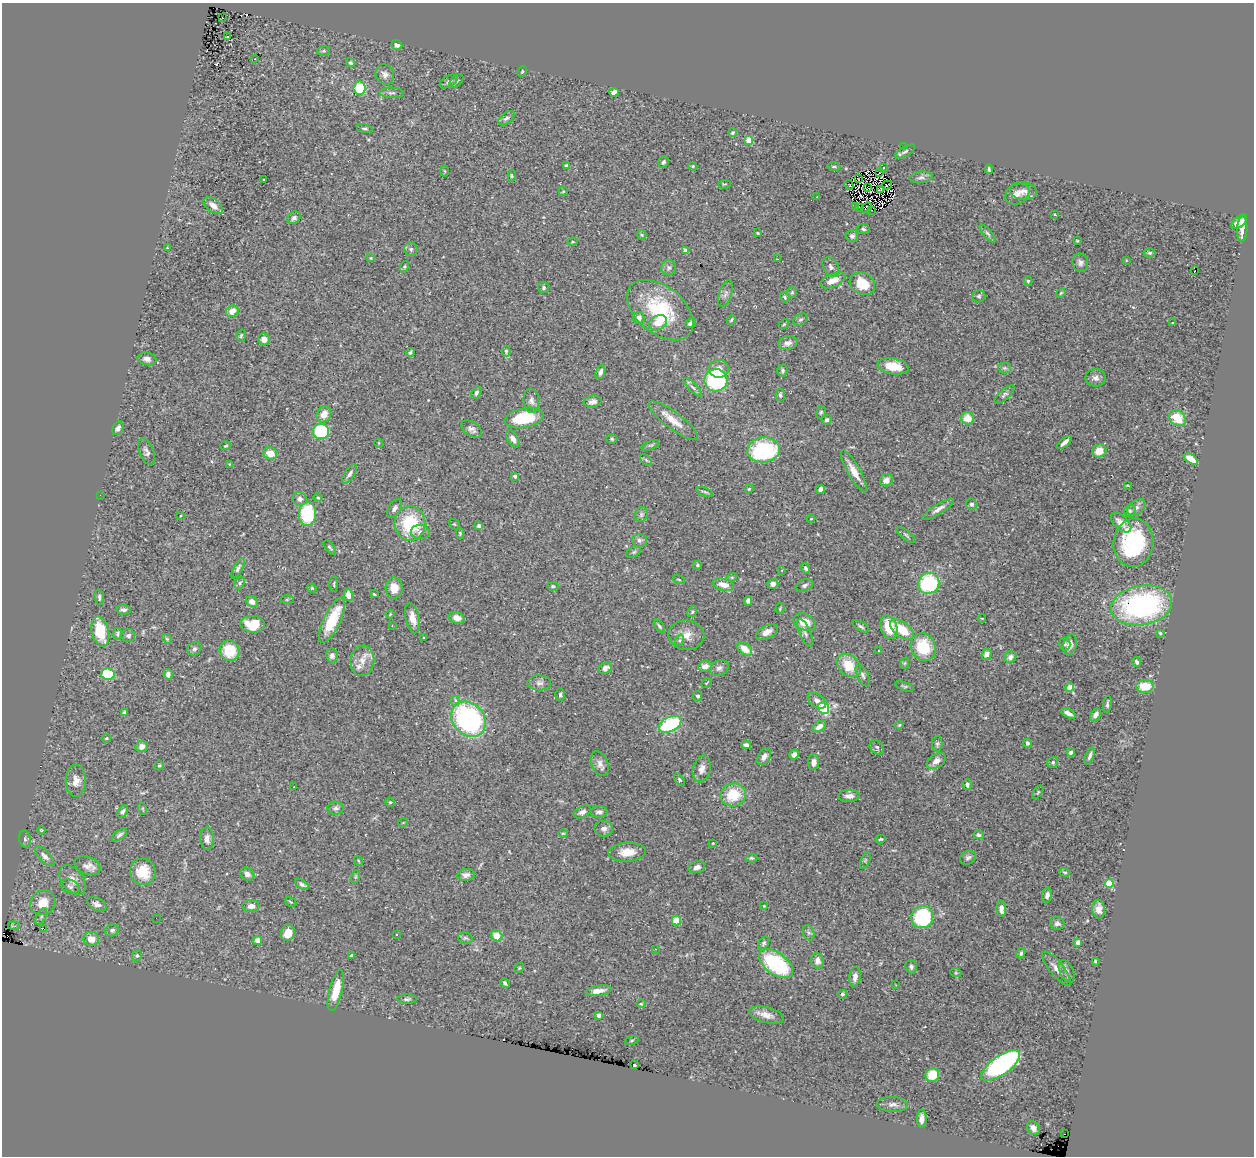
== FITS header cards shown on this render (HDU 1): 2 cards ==
NAXIS1  =                 1252
NAXIS2  =                 1154

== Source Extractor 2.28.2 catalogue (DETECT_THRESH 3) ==
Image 1252 x 1154 px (HDU 1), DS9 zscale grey, 1 PNG px = 1 image px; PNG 1256 x 1158 px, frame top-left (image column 1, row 1154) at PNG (2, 3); each listed source drawn as its Kron ellipse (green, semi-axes under 4 px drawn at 4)
Background 0.456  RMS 0.026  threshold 0.0783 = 3 sigma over >= 5 px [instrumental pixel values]
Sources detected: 360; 5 with non-positive FLUX_AUTO (blend fragments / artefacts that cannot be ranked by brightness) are neither listed nor drawn; the other 355 listed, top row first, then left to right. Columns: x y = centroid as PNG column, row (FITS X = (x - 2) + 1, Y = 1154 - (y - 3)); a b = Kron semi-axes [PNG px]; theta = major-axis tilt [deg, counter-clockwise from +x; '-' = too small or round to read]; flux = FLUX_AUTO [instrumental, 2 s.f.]
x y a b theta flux
222 18 3 2 - 2.7
227 37 3 3 - 20
397 45 5 4 - 7.3
323 51 6 5 - 2.9
255 59 3 2 - 2
351 63 5 4 - 2.8
522 72 6 3 64 1.9
385 74 10 9 - 8.2
449 81 10 5 30 5.2
456 81 8 5 45 4.1
360 88 6 6 - 59
614 92 5 4 - 6.2
392 93 12 5 -4 4.8
506 118 9 5 37 4.8
365 129 8 4 -13 2.9
733 133 5 4 - 2.8
749 140 4 4 - 53
903 146 2 2 - 26
905 151 11 4 31 4.6
663 162 6 5 - 3.4
566 165 4 3 - 3.4
693 166 4 4 - 1.9
834 166 6 3 -7 2.1
884 167 3 2 - 1.7
989 169 4 3 - 2.8
445 171 5 3 - 1.6
879 172 3 2 - 1.7
512 176 6 3 -84 2.1
921 177 12 5 8 7.1
858 179 3 2 - 0.91
263 180 3 3 - 8.1
724 184 6 2 4 1.7
849 185 5 3 - 7.6
887 185 5 2 - 0.35
868 188 3 2 - 0.72
881 189 4 2 - 0.26
563 191 5 4 - 1.8
1023 191 14 8 -10 9.8
1017 194 13 9 30 12
817 197 3 2 - 2.4
213 206 11 6 -38 13
855 206 3 2 - 1.5
859 207 2 2 - 5
867 207 6 3 42 1.2
871 210 2 2 - 0.89
1055 215 3 2 - 1.2
294 218 7 5 35 5.8
1239 222 9 5 41 16
863 229 7 5 -10 3.3
1242 229 13 5 87 15
758 233 3 2 - 1.4
988 234 11 4 -49 4.3
642 235 5 4 - 1.9
852 236 6 6 - 5.8
1077 241 3 2 - 1.5
572 242 5 4 - 1.8
167 248 4 3 - 1.4
411 249 6 6 - 4.3
686 251 4 4 - 18
1149 253 6 4 -2 3.2
371 258 4 4 - 1.5
777 259 3 2 - 1.6
1126 260 3 2 - 1.1
1080 263 9 8 - 6.7
404 267 6 4 59 2.4
831 267 10 7 -59 5.9
669 268 7 7 - 5.5
1195 270 3 2 - 23
833 280 13 6 23 18
1028 281 5 4 - 2.8
862 284 13 10 -29 42
544 287 5 5 - 3.3
792 292 5 4 - 2.3
1061 293 5 4 - 2
725 294 14 6 71 7.5
979 296 6 6 - 3.5
785 297 5 4 - 2.6
660 310 38 23 -39 130
232 311 6 5 - 17
639 318 6 5 - 6.6
731 320 5 3 - 2.2
800 320 8 5 28 3.7
658 323 9 7 31 26
691 323 6 3 32 4.9
1173 323 3 2 - 1.3
784 324 5 4 - 2.3
241 336 6 4 73 2.7
264 339 6 6 - 9.1
788 343 10 6 11 8.1
506 351 5 4 - 2.2
410 352 4 3 - 3.1
147 359 9 6 -10 7.9
893 366 15 8 -10 33
1004 368 6 5 - 3.3
719 369 10 9 - 14
783 370 6 5 - 3.4
600 372 7 4 68 6.5
1096 378 10 9 - 8
716 380 11 11 - 170
693 387 12 3 -45 5.1
476 393 6 4 58 4.1
780 395 6 5 - 3.9
1004 395 13 5 41 4.5
531 401 12 8 -84 8.1
593 402 9 6 12 7.9
821 412 6 5 - 2.7
324 414 8 7 - 18
524 418 19 10 11 79
967 418 6 6 - 24
1177 418 9 7 -38 38
827 420 5 4 - 2.8
673 421 29 8 -37 26
118 428 7 5 62 5.8
471 429 11 7 -35 7.2
321 431 8 7 - 130
513 439 9 5 -59 8.4
612 439 5 4 - 2.3
1064 442 9 3 40 7.9
379 443 5 3 - 1.4
650 445 9 4 20 3.6
226 446 5 3 - 1.8
764 450 16 12 5 160
1099 451 7 6 - 19
147 452 14 7 -67 7
270 453 7 6 - 19
1191 459 8 4 -33 20
646 460 7 4 -45 2.8
229 464 2 2 - 1.5
854 471 24 6 -60 21
350 474 11 4 56 4.9
515 476 4 3 - 8.5
886 480 6 6 - 12
1127 485 4 2 - 1.3
749 489 4 4 - 1.8
820 489 4 4 - 9
705 492 9 3 -20 2.8
100 495 2 2 - 1.1
318 498 4 3 - 1.5
300 499 7 7 - 7.9
972 504 6 5 - 4.1
394 508 10 6 57 7
1136 508 10 7 39 6.6
938 509 18 5 32 9.5
1130 511 6 6 - 3.7
307 514 12 8 87 93
641 515 8 6 61 4.2
180 516 4 2 - 1.4
811 519 4 3 - 1.2
1121 522 12 7 -43 14
410 523 17 15 88 97
454 524 6 4 -42 2.2
479 526 4 3 - 10
420 532 9 7 -2 7.2
460 534 5 4 - 2.1
906 535 11 3 -39 3.1
639 540 7 6 - 5.5
1133 543 24 20 84 170
330 547 8 3 -52 2.9
634 552 8 5 28 3.2
697 565 5 4 - 2.5
238 568 11 4 61 4.8
805 568 6 4 -57 3.6
781 570 3 3 - 4.7
732 577 5 3 - 1.6
679 579 6 2 -19 1.7
240 583 6 5 - 2.9
929 583 11 10 - 130
334 584 8 3 90 2.2
773 584 5 5 - 7.1
723 585 11 6 -12 17
804 585 9 5 22 4.7
553 586 5 4 - 3
312 588 5 4 - 1.7
394 588 10 8 -89 22
374 594 3 3 - 2.1
348 595 6 4 -80 14
99 597 8 4 -81 4.4
287 600 6 4 1 2.3
748 601 4 4 - 4.7
252 602 6 5 - 11
1141 605 31 19 10 320
780 609 5 4 - 2
123 610 8 5 -3 5.5
692 612 5 4 - 2.9
390 614 4 3 - 1.5
413 618 15 7 -77 16
457 618 8 5 -19 14
982 618 4 3 - 1.3
332 620 25 8 65 64
804 622 11 8 -21 29
253 624 12 8 -5 43
392 626 2 2 - 1
659 626 7 3 -51 2.8
861 626 9 3 -30 3.4
889 627 12 8 -69 44
902 630 14 7 -36 42
100 632 15 8 -76 60
767 632 12 6 27 14
805 633 15 5 -66 7.2
1160 633 4 3 - 2.3
117 634 6 4 84 3.5
686 635 18 14 -3 23
128 636 7 6 - 5.9
424 638 3 2 - 1.5
167 639 5 4 - 2.5
680 640 6 4 71 2.7
1065 644 6 5 - 3.2
1070 645 10 6 76 12
923 647 14 12 -65 67
194 649 7 6 - 4.3
745 649 8 5 -40 21
229 651 10 9 - 47
878 651 3 2 - 1.9
987 654 5 5 - 11
332 655 7 6 - 6.1
1010 657 6 5 - 7.2
362 661 15 12 83 20
1137 662 5 4 - 4.8
905 663 6 3 70 1.8
849 665 13 10 -42 41
705 666 7 5 10 11
605 668 7 5 27 8.7
719 668 10 7 31 7.2
108 674 6 5 - 71
168 674 5 4 - 7.4
863 675 12 5 -65 5.6
539 683 12 7 -1 7.5
706 683 5 2 - 1.5
904 686 10 4 -19 2.8
1145 686 8 6 -1 38
1070 687 4 4 - 32
560 695 6 4 90 3.1
698 696 5 4 - 3.6
455 701 5 4 - 5.6
817 701 10 6 -35 8.4
1107 704 8 3 83 3.4
824 708 6 5 - 130
124 713 4 3 - 2.9
1068 713 8 4 -28 9
1095 715 7 4 58 8
468 719 19 15 -48 300
670 724 12 7 25 120
899 725 4 3 - 1.9
819 726 7 4 34 11
106 738 5 3 - 2.2
1027 743 4 4 - 4.5
937 744 8 5 88 3.6
746 745 5 4 - 4.2
142 746 6 5 - 9.9
877 747 8 6 -44 4.7
1071 752 4 4 - 6.8
794 755 5 4 - 6.6
1090 756 9 4 69 4.3
764 757 9 6 60 8.2
936 761 10 7 33 12
814 762 8 5 88 8.6
1053 762 6 5 - 3.1
600 764 13 8 -68 9.9
159 765 5 4 - 2.2
702 769 14 8 74 11
679 780 7 4 -50 2.7
76 781 16 10 -90 14
967 785 5 4 - 4.7
294 787 3 2 - 1.3
1038 792 7 3 55 2
733 795 13 11 15 52
849 796 11 6 1 8.8
390 802 5 4 - 2.3
336 808 8 6 -3 6.6
143 809 6 4 -72 2
123 811 7 4 56 4.3
582 812 9 5 27 7.1
599 812 8 5 5 6.2
403 823 5 3 - 1.3
604 829 9 8 - 7.9
41 830 4 4 - 1.9
563 833 5 3 - 1.7
119 835 9 4 40 4.3
979 835 5 4 - 4.2
25 839 8 5 -81 5.6
207 839 11 6 -87 8.6
881 839 5 3 - 2.3
713 843 3 2 - 1.7
627 852 18 9 3 25
45 856 13 5 -46 8.3
752 858 6 4 -1 2.6
968 858 8 6 26 4.9
865 860 9 4 67 2.9
358 861 5 3 - 1.8
88 866 13 8 -20 11
697 867 8 6 14 8
143 872 13 12 - 40
1065 872 6 4 -18 2.3
247 874 7 6 - 6.6
466 875 9 6 7 7.1
355 877 7 4 71 2.4
73 880 17 10 -52 18
302 884 8 4 -33 4.4
1109 884 4 4 - 76
70 887 10 6 -23 5.9
1047 895 7 5 80 8
290 902 6 3 -31 1.7
43 903 13 12 - 35
97 904 10 6 -26 8
251 906 8 6 0 9.3
764 906 3 2 - 1.3
1001 909 8 5 -87 8.6
1099 909 9 6 -81 13
41 916 9 4 64 4.3
922 917 11 11 - 150
156 918 2 2 - 110
676 920 5 4 - 35
1057 923 7 6 - 6.7
14 926 6 3 -6 2.7
44 929 4 3 - 32
112 930 7 6 - 4.4
288 933 8 6 69 19
809 933 8 5 -71 3.9
397 935 3 3 - 5.6
497 936 6 5 - 25
465 938 7 5 -14 3.8
91 939 8 7 - 18
257 940 4 4 - 11
1078 942 4 3 - 13
764 943 7 5 59 3.5
655 949 3 2 - 2.9
1021 953 5 4 - 3.9
137 956 6 5 - 2.6
351 956 3 3 - 6.3
817 961 8 6 -83 11
1095 961 4 4 - 2.1
776 964 20 10 -36 170
911 967 7 5 -74 4
519 968 5 4 - 1.8
1057 969 21 7 -51 13
1067 971 12 6 -65 6.4
956 973 5 3 - 1.7
855 977 10 6 82 10
505 983 5 4 - 4.4
896 985 2 2 - 0.9
336 991 21 6 76 38
598 991 13 5 9 12
842 994 5 4 - 2.4
407 999 9 4 1 4.1
641 1004 4 4 - 1.8
599 1015 4 4 - 10
766 1015 18 7 -15 15
632 1040 7 3 19 2.1
634 1064 3 3 - 3.5
1001 1065 23 9 35 270
932 1075 7 6 - 42
892 1104 15 7 -2 9.4
922 1119 9 5 87 10
1033 1128 7 5 -52 8.7
1065 1134 2 2 - 110
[5 non-positive-flux detections neither listed nor drawn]